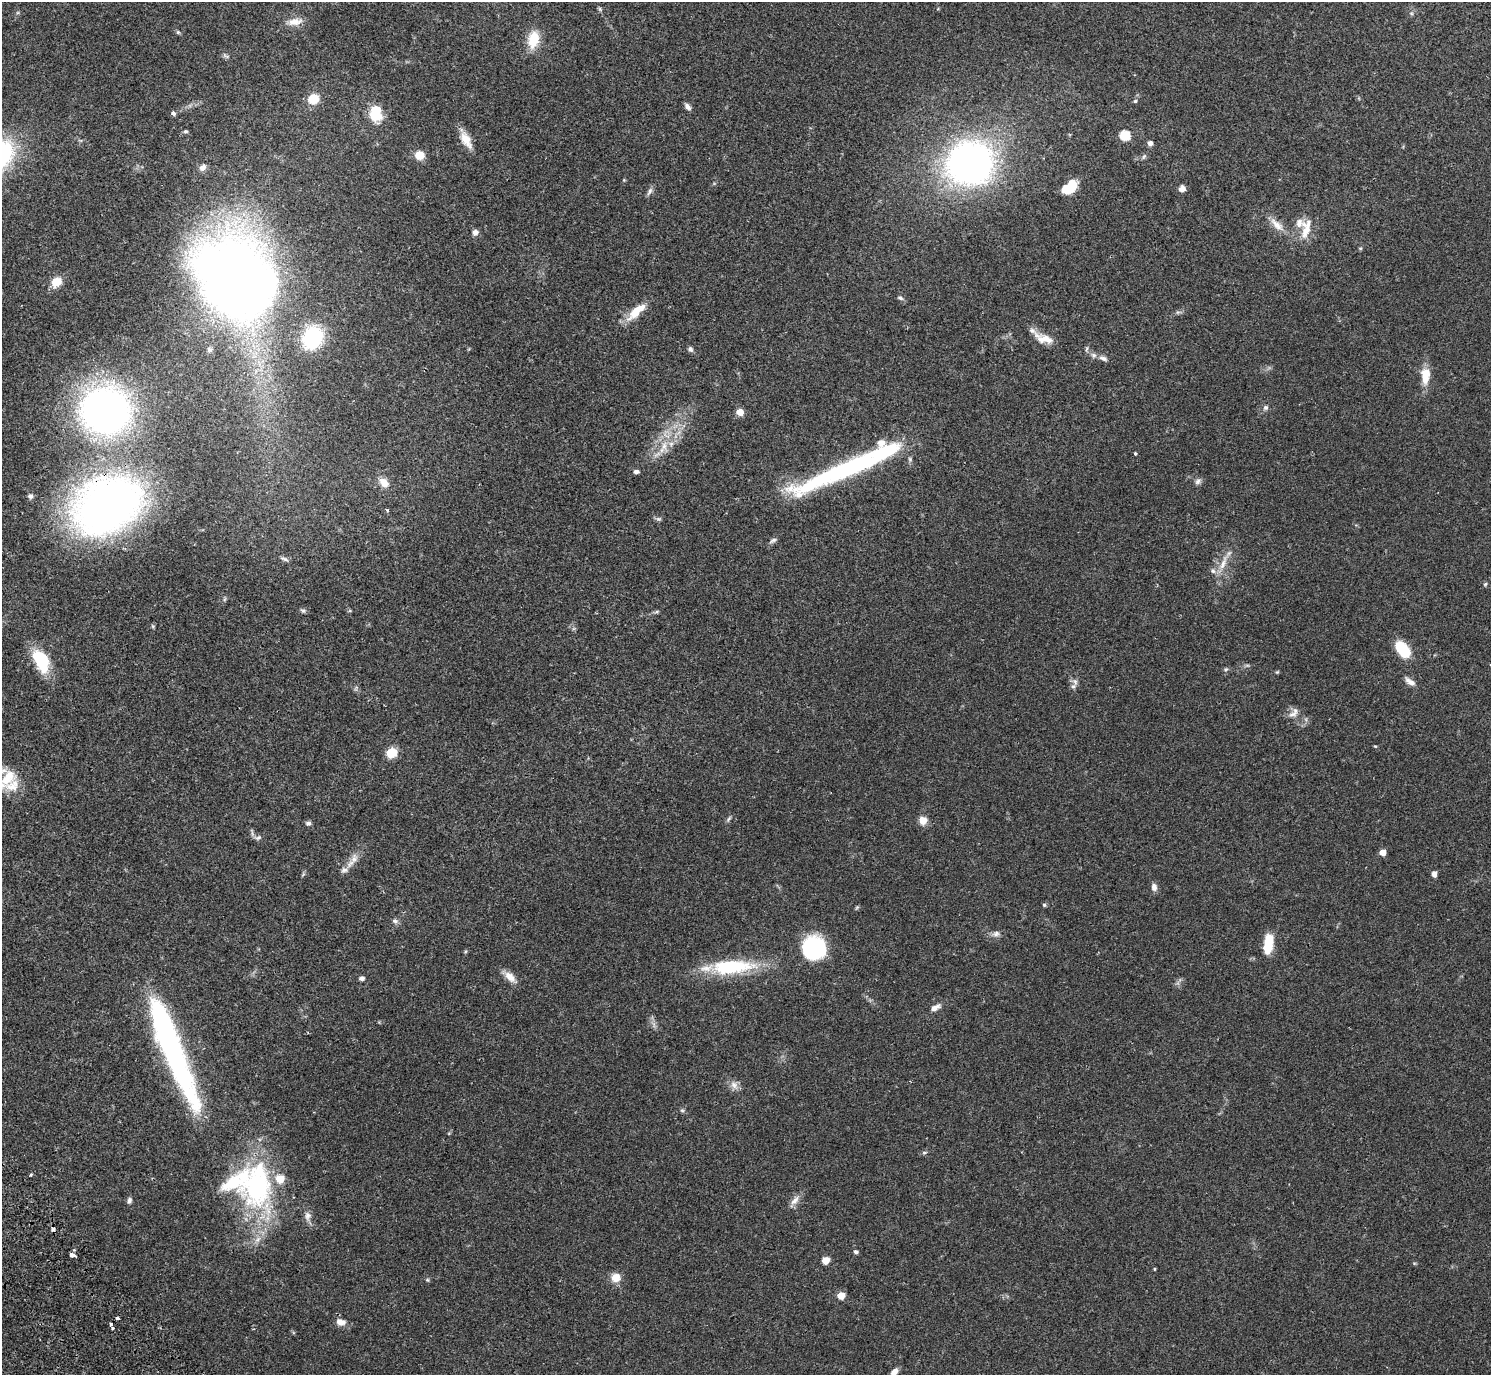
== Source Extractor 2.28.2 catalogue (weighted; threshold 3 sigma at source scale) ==
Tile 7 of 4 x 4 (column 3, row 2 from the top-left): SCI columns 3024-4512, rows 2948-4320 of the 6050 x 6033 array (HDU 1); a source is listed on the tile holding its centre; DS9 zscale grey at full resolution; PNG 1493 x 1377 px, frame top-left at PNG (2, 2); no overlay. Shown black and unused: <1% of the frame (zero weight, under 2 of 3 exposures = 3% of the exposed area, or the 3 px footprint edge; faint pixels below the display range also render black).
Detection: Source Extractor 2.28.2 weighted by HDU 2 'WHT'; one run over the whole footprint, this tile lists its part. Background 0.108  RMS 0.0067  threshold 0.03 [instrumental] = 3 sigma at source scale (4.5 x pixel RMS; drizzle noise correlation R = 1.50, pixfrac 1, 0.05/0.05 arcsec/px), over >= 5 px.
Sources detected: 124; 2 inside a brighter object's white glare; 1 cosmic-ray / hot-pixel residue — not listed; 12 inside a brighter listed object's ellipse — not listed separately; the other 109 listed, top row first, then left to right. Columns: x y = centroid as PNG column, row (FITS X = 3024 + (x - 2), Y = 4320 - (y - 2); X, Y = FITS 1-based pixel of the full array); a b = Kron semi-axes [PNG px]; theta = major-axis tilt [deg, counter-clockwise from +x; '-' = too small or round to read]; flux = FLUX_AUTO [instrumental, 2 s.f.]
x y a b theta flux
600 9 7 4 -46 0.99
1411 13 6 4 -19 0.81
295 22 22 10 7 6.5
178 32 6 5 - 0.97
533 39 23 13 79 14
226 56 11 5 -27 1.4
313 99 11 9 21 12
1135 101 5 4 - 0.96
687 107 10 5 -48 2.2
173 113 5 4 - 1.9
377 116 12 12 - 15
186 131 6 4 -1 1
1124 135 6 5 - 42
466 139 23 9 -63 8.7
1150 143 6 6 - 2.2
419 155 7 6 - 16
1144 156 8 4 63 1.2
970 163 39 36 8 260
203 167 9 7 44 3.2
624 180 4 4 - 0.58
1070 187 16 9 40 18
1182 189 7 7 - 3.1
650 191 13 5 58 2
1277 225 24 9 -44 7.4
1306 230 24 13 78 11
475 232 7 6 - 3
1360 248 6 3 -18 0.64
236 279 58 48 -58 960
56 282 10 9 - 11
900 298 8 5 -29 1.5
636 311 28 10 42 13
312 338 25 20 64 42
1044 339 26 11 -19 8.8
690 349 7 6 - 1.6
1103 358 12 6 -19 2.4
1425 376 22 11 88 10
1265 408 7 6 - 1.8
105 411 50 47 -12 250
740 412 5 5 - 10
664 446 17 7 86 7
1135 453 4 3 - 0.72
636 472 5 4 - 2.6
825 477 99 20 25 84
1198 481 9 7 48 2.1
384 483 14 10 -49 6.7
30 496 7 6 - 2
106 506 59 44 30 410
387 510 4 3 - 1.1
658 519 8 6 0 1.4
773 540 11 5 30 1.8
284 559 11 5 -20 1.8
1223 563 27 8 67 8.6
1485 584 6 4 45 0.84
225 599 7 4 70 0.93
303 611 7 5 -28 1.2
657 612 8 3 19 1.1
1402 649 14 8 -50 31
41 661 29 15 -65 26
1247 665 6 4 -18 0.94
1226 669 6 4 41 0.98
1277 672 5 4 - 0.72
1410 682 16 7 -35 3.8
1073 686 9 7 32 2.3
1294 713 17 9 49 4.3
1375 746 5 3 - 0.59
391 753 9 8 - 13
8 777 31 17 36 18
729 819 10 4 46 1.2
923 820 9 8 - 6.6
308 823 7 5 -1 1.6
252 833 10 3 -79 1.3
258 838 10 6 9 1.9
1383 852 5 5 - 7.1
353 860 28 8 55 6.7
1434 874 7 5 -79 2.6
1154 887 9 7 -87 3.3
1044 905 5 5 - 0.94
857 907 6 4 19 0.82
395 921 8 6 -23 1.9
996 934 11 8 14 2.8
1268 943 23 10 82 16
814 948 18 18 - 79
731 967 56 17 4 47
510 977 18 9 -44 6.2
362 978 5 4 - 2.6
935 1008 12 6 27 4.2
654 1024 10 3 -69 1.9
177 1063 108 21 -65 150
734 1085 13 9 -45 4.1
682 1110 6 5 - 1
924 1152 7 4 8 1
31 1175 4 3 - 1.2
257 1185 64 44 -88 120
129 1200 8 5 80 1.8
795 1201 15 7 45 4.1
308 1216 12 9 -90 3.6
74 1250 3 3 - 0.66
856 1252 5 4 - 1.4
72 1255 5 3 - 8.5
826 1260 5 5 - 13
1154 1269 5 3 - 0.51
616 1277 12 11 - 6.7
427 1280 5 4 - 0.87
841 1296 5 5 - 12
117 1318 3 3 - 5
341 1322 12 8 -12 4.7
111 1324 3 3 - 2.9
113 1328 3 3 - 1.5
894 1372 11 6 55 4.1
Overlapping masked pixels (flux is a lower limit): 1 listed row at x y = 106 506
Isophote crosses this tile's border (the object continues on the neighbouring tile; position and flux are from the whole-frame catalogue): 2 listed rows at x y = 8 777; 894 1372